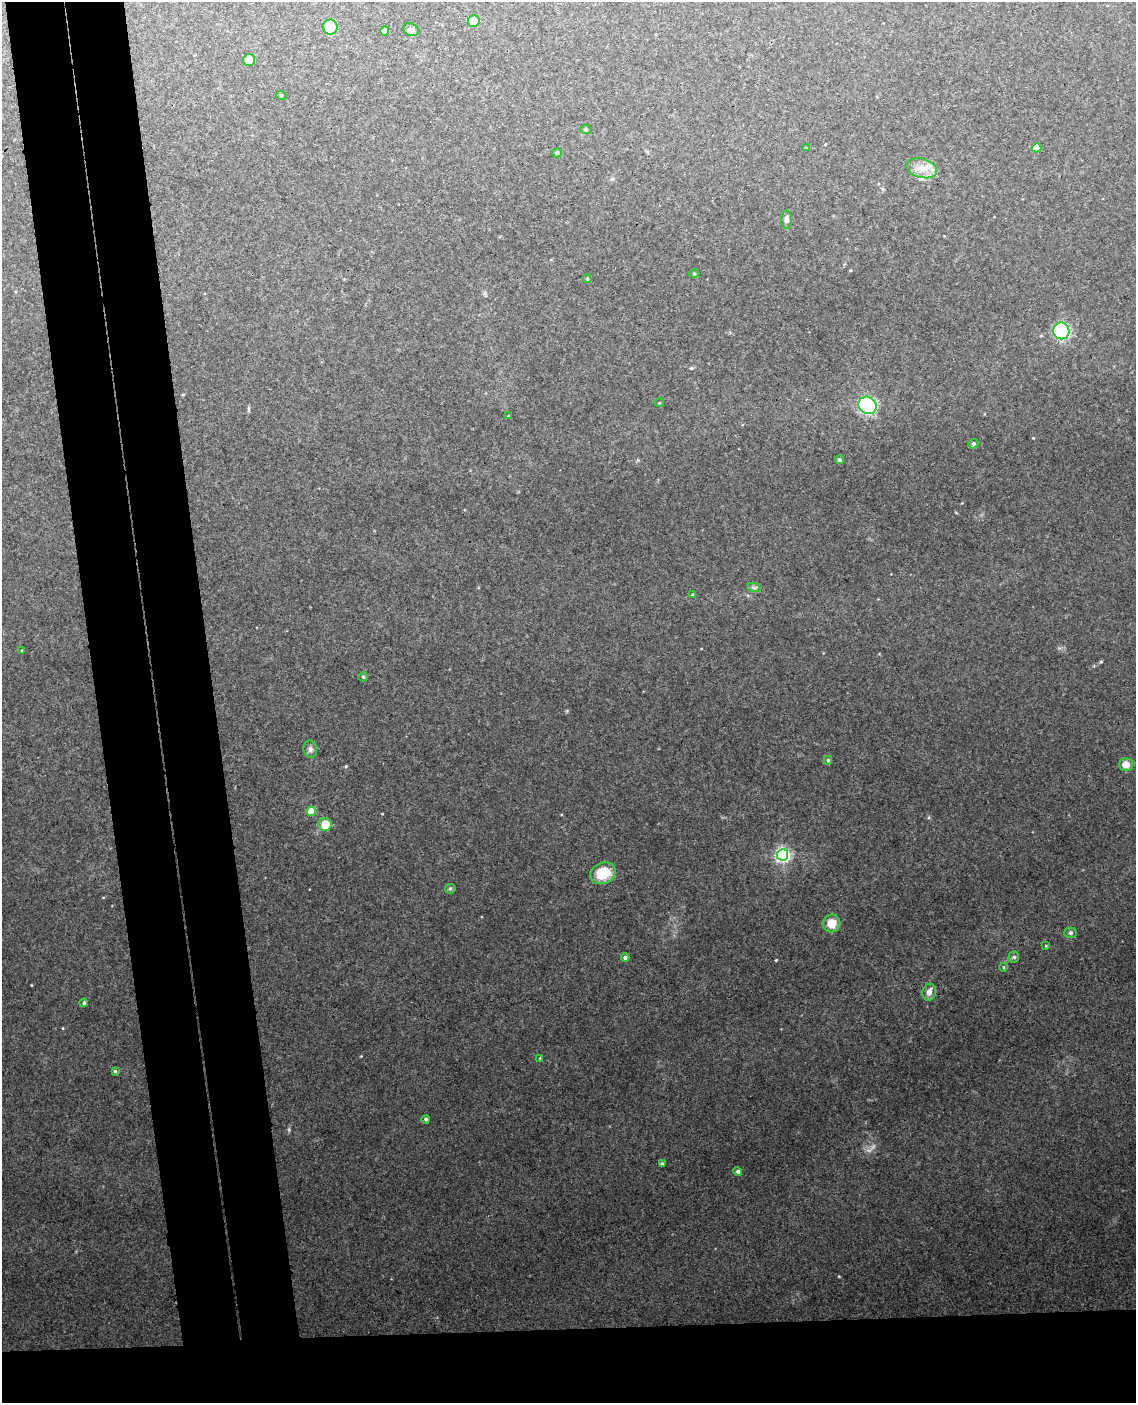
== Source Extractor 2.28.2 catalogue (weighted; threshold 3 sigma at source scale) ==
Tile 11 of 4 x 3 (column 3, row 3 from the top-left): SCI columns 2329-3462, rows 242-1642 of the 4654 x 4584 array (HDU 1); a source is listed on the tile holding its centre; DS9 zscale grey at full resolution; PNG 1138 x 1405 px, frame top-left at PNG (2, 2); each listed source drawn as its Kron ellipse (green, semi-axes under 4 px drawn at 4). Shown black and unused: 15% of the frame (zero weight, under 3 of 4 exposures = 6% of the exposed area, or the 3 px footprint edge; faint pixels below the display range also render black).
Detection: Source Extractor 2.28.2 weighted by HDU 2 'WHT'; one run over the whole footprint, this tile lists its part. Background 0.075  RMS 0.0052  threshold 0.0234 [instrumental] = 3 sigma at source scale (4.5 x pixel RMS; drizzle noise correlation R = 1.50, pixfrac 1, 0.05/0.05 arcsec/px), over >= 5 px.
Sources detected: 45; all 45 listed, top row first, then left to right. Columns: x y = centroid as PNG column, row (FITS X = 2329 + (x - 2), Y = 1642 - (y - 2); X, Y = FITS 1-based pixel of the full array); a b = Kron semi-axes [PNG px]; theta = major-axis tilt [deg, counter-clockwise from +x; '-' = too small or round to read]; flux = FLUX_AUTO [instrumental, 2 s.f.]
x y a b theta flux
474 21 6 6 - 8.8
330 27 7 7 - 12
411 30 8 6 -20 1.8
384 31 4 4 - 4.8
249 60 6 6 - 5.3
281 95 5 3 - 0.44
586 130 5 3 - 0.56
806 148 4 3 - 0.51
1037 148 5 4 - 12
557 153 5 4 - 0.77
922 168 16 9 -14 5.9
786 220 9 5 -88 1.5
694 273 5 3 - 0.47
587 279 4 3 - 0.56
1061 331 8 8 - 60
659 403 5 3 - 0.4
868 405 9 8 - 48
509 416 3 3 - 0.56
973 444 5 4 - 1.1
839 460 4 4 - 0.97
754 588 7 4 -19 0.93
692 595 3 3 - 0.48
22 651 4 2 - 0.39
363 677 5 4 - 0.58
310 749 8 6 -79 1.4
828 760 4 4 - 0.76
1126 764 7 6 - 3.7
311 811 4 4 - 10
325 824 6 6 - 8.8
783 855 5 5 - 120
603 873 13 10 27 13
450 889 5 5 - 0.64
832 923 9 9 - 6.2
1070 933 6 5 - 0.84
1046 946 4 3 - 0.38
625 957 4 4 - 1.2
1014 957 5 5 - 0.73
1003 967 4 3 - 0.49
929 992 8 7 - 2.6
84 1003 4 4 - 0.83
540 1058 4 3 - 0.38
115 1071 3 3 - 0.83
426 1119 4 4 - 0.87
662 1164 4 3 - 0.99
738 1171 4 4 - 1.1
Unlisted compact peaks at least as high as the median listed source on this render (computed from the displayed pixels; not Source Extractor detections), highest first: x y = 839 1276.